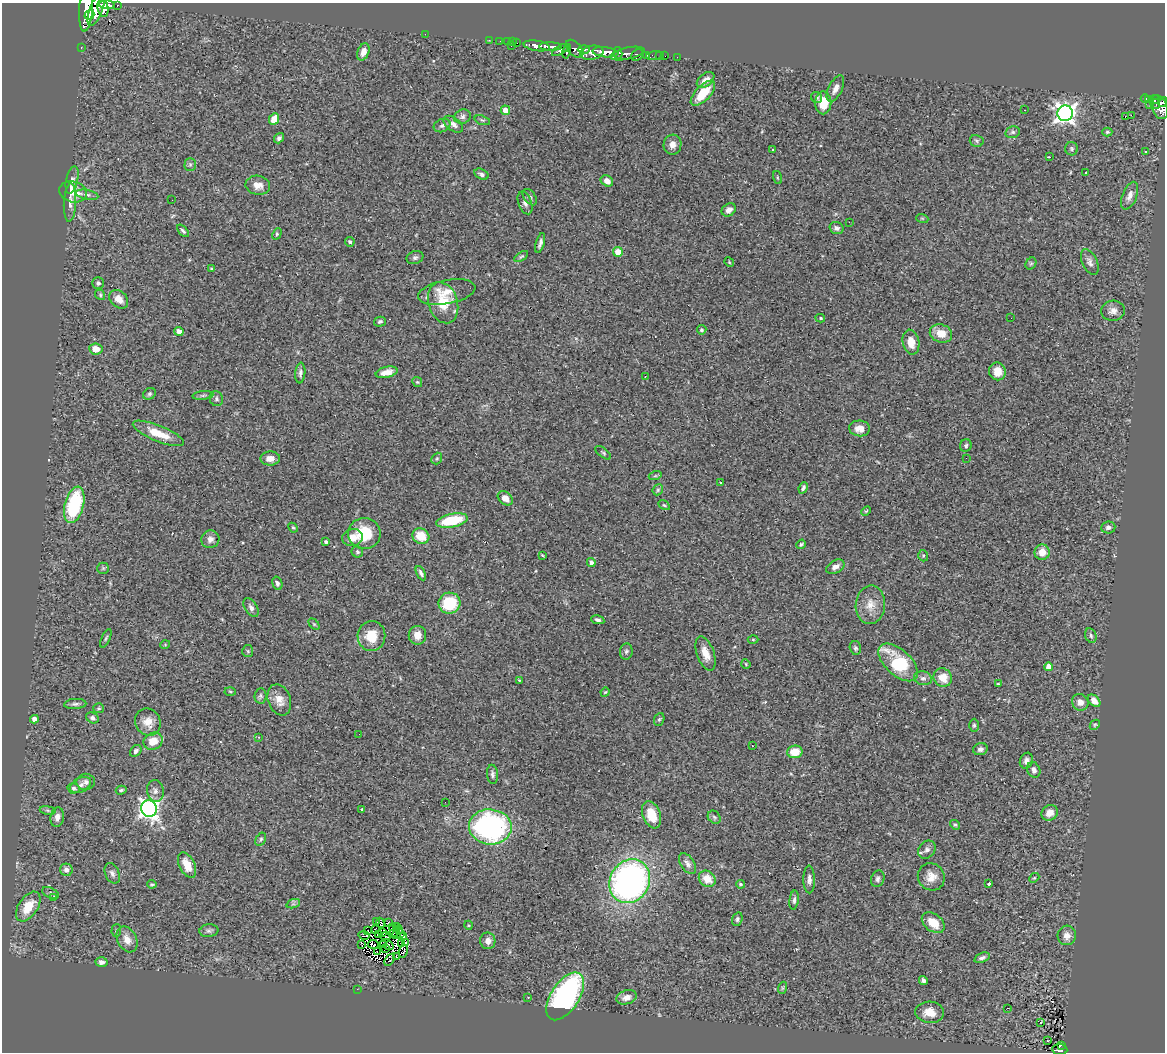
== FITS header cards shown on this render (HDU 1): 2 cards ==
NAXIS1  =                 1163
NAXIS2  =                 1050

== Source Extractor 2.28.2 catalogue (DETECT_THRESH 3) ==
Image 1163 x 1050 px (HDU 1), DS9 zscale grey, 1 PNG px = 1 image px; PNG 1167 x 1054 px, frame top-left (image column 1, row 1050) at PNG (2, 3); each listed source drawn as its Kron ellipse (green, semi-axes under 4 px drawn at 4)
Background 0.999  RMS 0.058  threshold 0.175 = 3 sigma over >= 5 px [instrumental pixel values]
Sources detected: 282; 6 with non-positive FLUX_AUTO (blend fragments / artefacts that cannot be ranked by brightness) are neither listed nor drawn; the other 276 listed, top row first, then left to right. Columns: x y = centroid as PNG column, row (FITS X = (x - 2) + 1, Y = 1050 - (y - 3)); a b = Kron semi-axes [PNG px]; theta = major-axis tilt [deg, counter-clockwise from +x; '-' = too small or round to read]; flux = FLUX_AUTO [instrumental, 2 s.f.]
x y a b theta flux
107 5 8 4 -3 1000
117 5 3 3 - 97
103 8 9 5 -79 1400
86 9 22 7 86 3500
96 9 18 6 70 2500
89 15 5 4 - 820
425 34 2 2 - 72
489 40 2 2 - 15
500 41 2 2 - 6.2
507 42 2 2 - 8
513 42 3 2 - 8.9
517 43 2 2 - 15
511 46 3 2 - 35
537 46 13 5 -9 1600
81 47 3 2 - 23
550 47 11 3 -1 1100
575 49 10 6 -46 510
584 49 6 4 -1 350
560 50 9 4 31 410
567 51 7 4 78 460
363 52 9 5 70 29
605 52 13 5 -6 2000
592 53 12 7 10 1200
618 53 6 4 -77 570
627 53 18 6 12 920
637 55 7 5 39 290
646 56 3 3 - 150
654 56 8 3 7 38
660 56 2 2 - 5.8
665 56 2 2 - 7.4
677 57 2 2 - 6.7
706 80 10 6 38 26
835 89 14 6 64 25
703 93 16 7 47 97
817 97 6 5 - 7.6
1145 98 4 3 - 62
1149 99 3 3 - 23
1154 100 6 3 0 210
1163 102 5 3 - 260
823 103 11 8 -90 80
1149 104 2 2 - 15
1156 104 5 3 - 72
1159 107 12 8 -68 830
505 110 5 4 - 41
1025 110 2 2 - 2.7
1065 113 8 7 - 2000
1131 115 2 2 - 4200
1125 116 3 2 - 5
462 117 8 7 - 13
274 119 6 5 - 57
482 120 8 4 -17 7.1
453 124 11 6 -36 20
442 125 9 6 24 13
1013 132 7 5 14 9.3
1107 132 5 4 - 6.1
279 138 5 4 - 9.3
977 141 7 6 - 7.7
673 145 10 9 - 27
773 149 3 3 - 15
1072 149 7 6 - 7.9
1146 152 3 2 - 4.2
1049 157 3 2 - 6
190 164 6 5 - 8.6
1086 172 3 3 - 6.3
481 174 7 5 -29 12
777 178 7 3 -71 3.9
72 180 14 6 78 15
607 181 6 5 - 30
258 185 12 9 -10 33
73 192 14 10 -16 74
87 195 11 4 -11 12
1130 196 14 7 69 25
530 197 9 5 -54 9.6
172 200 2 2 - 24
70 203 19 6 87 22
525 203 12 6 -69 16
729 210 7 6 - 20
922 218 6 4 -18 4.7
849 222 2 2 - 2.3
837 228 7 5 -16 13
183 231 7 4 -49 8
277 234 6 4 62 5.5
350 242 5 4 - 6.8
540 243 10 4 74 15
618 252 5 4 - 79
521 256 8 4 33 6.3
415 258 8 6 21 10
729 262 5 4 - 4
1090 262 14 7 -65 19
1031 263 6 5 - 6.1
211 269 4 3 - 4.9
98 283 6 6 - 9.2
447 292 29 12 11 60
100 295 5 4 - 5.7
119 299 11 8 -43 34
443 303 21 14 -73 130
1113 311 12 10 4 26
820 318 5 4 - 5.7
1011 318 3 2 - 3.1
380 322 6 5 - 9.4
702 330 5 4 - 7.2
179 331 5 4 - 25
941 333 11 9 -19 50
911 342 12 8 -78 46
96 349 7 5 -8 43
997 371 9 8 - 46
387 372 11 5 13 35
300 373 10 5 84 13
645 377 3 2 - 6.2
417 382 5 4 - 5.3
149 394 7 5 32 8
203 395 10 4 5 7.3
216 399 7 6 - 10
859 428 10 8 -5 37
158 433 27 8 -22 90
966 446 6 6 - 8.3
603 453 9 4 -38 7.4
270 458 10 7 2 27
966 458 2 2 - 3.6
437 459 6 5 - 6
655 476 6 4 18 5.3
720 483 3 2 - 4
803 488 6 3 66 10
658 490 6 4 48 5.9
505 498 8 6 -40 32
74 505 18 9 75 330
664 505 6 4 -30 5.2
866 511 5 4 - 5
452 520 16 6 12 160
1108 527 7 6 - 12
293 528 5 4 - 5.6
364 534 16 15 - 130
421 536 8 7 - 78
352 538 11 8 11 39
210 539 9 8 - 20
326 542 4 3 - 8.2
801 544 5 3 - 5.8
357 552 6 5 - 6.8
1042 552 8 7 - 45
542 555 3 2 - 3.6
923 556 6 4 -72 6
591 562 4 4 - 13
835 567 10 6 28 22
103 568 6 5 - 7.1
421 573 8 3 -62 11
277 583 7 5 -73 12
449 603 11 10 - 180
870 605 19 14 84 57
251 607 10 6 -57 15
598 620 7 4 -13 10
314 624 6 4 -45 5.3
417 635 9 9 - 39
371 636 15 14 - 87
1091 636 7 5 -73 9.5
106 638 10 4 66 6.1
753 639 5 3 - 3.9
165 645 5 3 - 3.3
855 648 7 5 -74 8.7
248 651 6 5 - 5.7
626 651 8 6 83 9.9
705 653 18 8 -71 47
898 662 24 12 -42 230
746 664 5 3 - 3.7
1048 667 4 4 - 48
923 678 9 7 -15 15
943 678 9 9 - 57
519 680 3 3 - 2.6
998 684 3 2 - 4.1
230 691 5 3 - 4.4
605 692 5 4 - 4
260 696 7 6 - 8.8
279 700 16 11 -69 42
1094 701 7 5 -45 34
1080 702 9 8 - 26
75 704 11 5 4 12
99 708 5 5 - 5.7
92 718 7 5 -29 9.6
34 719 4 4 - 28
659 719 6 5 - 6.8
148 722 14 12 -57 45
974 725 6 4 90 7.8
1095 725 5 4 - 5
359 734 2 2 - 2.1
258 737 2 2 - 2.7
153 741 10 8 29 58
752 746 3 2 - 4.7
980 749 7 6 - 13
136 751 6 5 - 10
795 752 7 6 - 69
1026 761 8 6 70 17
1034 770 8 6 -65 15
492 774 9 5 -84 11
86 782 9 8 - 16
81 785 11 7 28 18
74 788 6 5 - 9.4
121 790 5 4 - 6.2
155 791 11 8 -81 17
445 802 2 2 - 3.7
149 809 8 8 - 1800
362 809 3 3 - 4
48 810 8 4 -9 8.1
1050 813 8 7 - 31
651 815 14 8 -69 76
57 817 10 6 82 25
714 817 7 5 -46 7.9
955 825 5 4 - 6.4
490 827 21 17 -4 850
261 839 7 4 60 7.4
927 850 10 8 48 16
687 864 11 7 -56 19
187 865 14 7 -64 64
66 870 6 6 - 25
112 873 11 7 -65 16
931 877 14 13 - 42
1034 878 5 4 - 5.4
707 879 9 7 -40 56
809 879 14 6 -89 18
878 879 8 6 68 11
630 881 22 19 61 1400
152 884 5 3 - 9.9
741 884 4 4 - 7
989 884 3 3 - 18
51 893 9 5 -27 9.3
53 898 4 2 - 31
794 900 9 4 83 11
293 904 7 4 18 7.2
28 907 17 9 56 85
737 919 7 5 73 8
377 921 3 2 - 0.52
389 922 3 2 - 4.9
380 923 5 2 - 2.5
933 923 13 8 -38 72
468 925 4 3 - 3.6
397 927 3 2 - 0.11
392 928 3 2 - 2.6
116 930 6 4 86 6
376 930 3 2 - 5.4
399 930 4 2 - 1.5
209 931 9 6 8 11
368 931 3 2 - 1.9
383 932 3 2 - 6.4
394 933 6 2 30 0.52
400 933 3 2 - 3.5
364 935 5 2 - 0.94
378 935 4 4 - 1.3
396 935 2 2 - 1.2
1067 935 10 9 - 28
386 936 5 3 - 16
403 937 3 2 - 2.9
127 939 14 9 -63 39
488 941 8 7 - 24
406 942 3 2 - 7.6
401 943 4 2 - 6
373 944 5 3 - 4.3
384 944 2 2 - 1.1
362 945 3 2 - 6.7
389 946 4 3 - 4.6
386 948 2 2 - 1.1
403 951 7 4 75 12
377 952 3 2 - 3.6
397 957 3 2 - 10
982 958 8 5 20 13
390 960 7 3 56 3.3
102 962 6 5 - 17
923 981 5 4 - 11
782 988 6 4 72 5.2
357 989 2 2 - 40
565 996 27 14 57 800
528 997 2 2 - 2.5
627 997 10 7 16 28
1007 1008 3 2 - 6.3
930 1012 14 10 -5 55
1040 1022 3 3 - 74
1048 1041 3 2 - 6.4
1062 1045 4 2 - 27
1060 1050 7 5 -9 150
At the frame edge (FLAGS 8, measured only in part): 3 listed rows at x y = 86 9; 1163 102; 1060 1050
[6 non-positive-flux detections neither listed nor drawn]